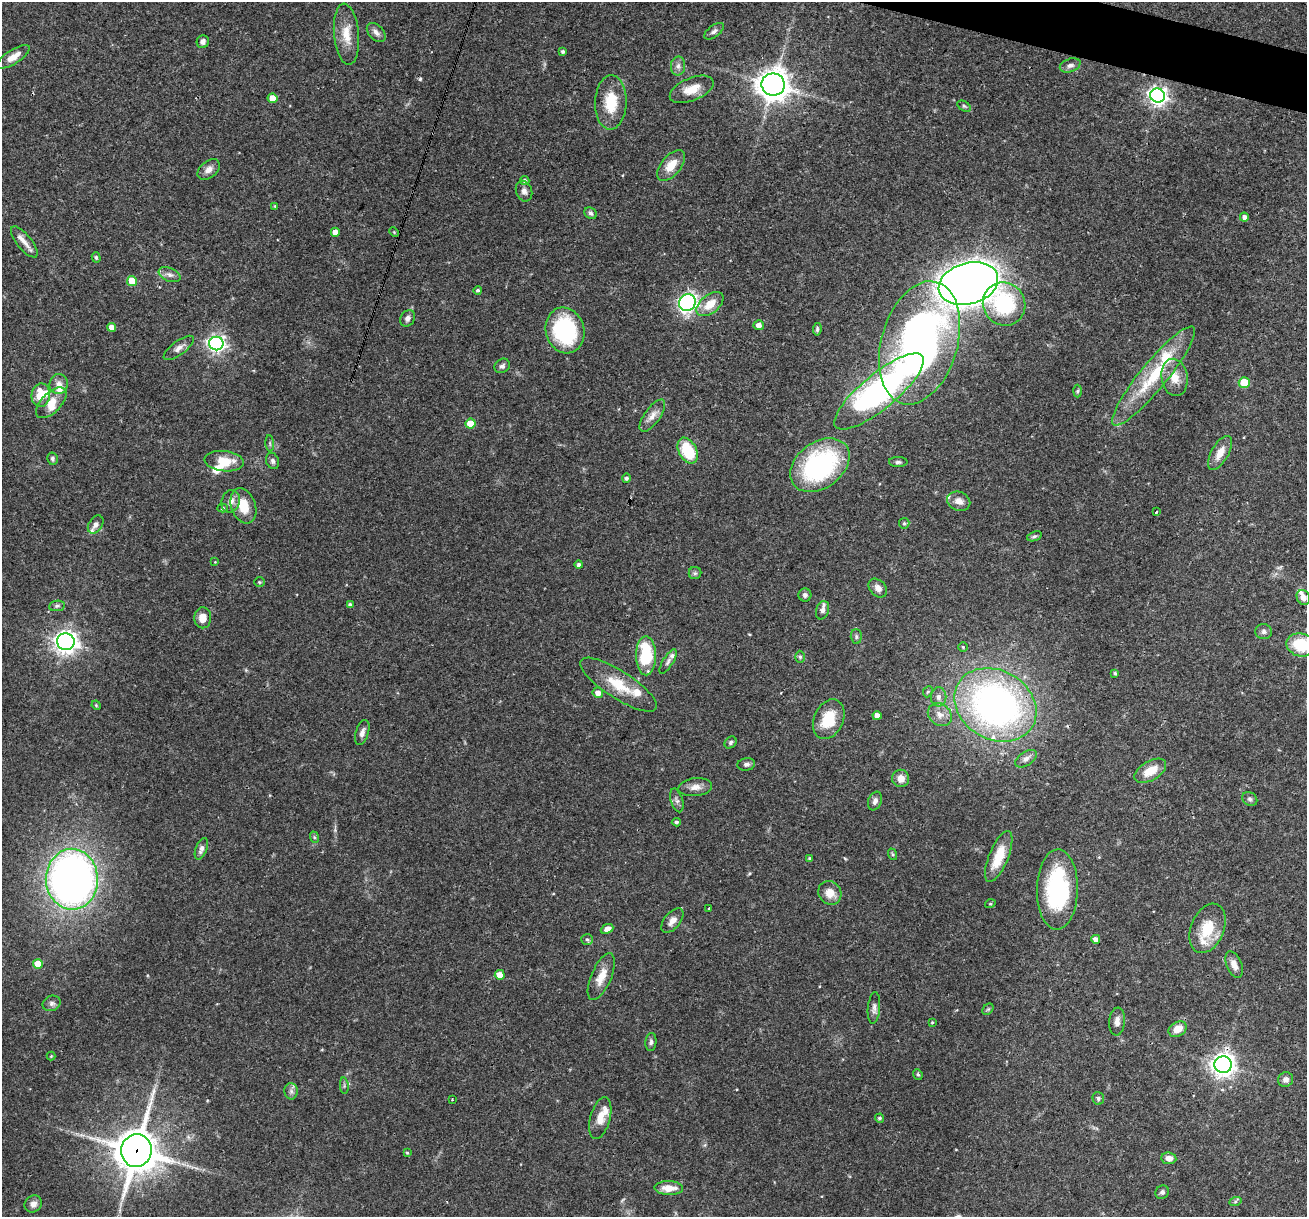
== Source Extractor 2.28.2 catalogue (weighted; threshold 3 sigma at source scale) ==
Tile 10 of 4 x 4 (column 2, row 3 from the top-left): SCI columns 1306-2610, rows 1467-2681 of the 5220 x 5237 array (HDU 1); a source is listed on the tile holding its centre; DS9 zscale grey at full resolution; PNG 1309 x 1219 px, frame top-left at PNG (2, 2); each listed source drawn as its Kron ellipse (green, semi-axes under 4 px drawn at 4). Shown black and unused: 1% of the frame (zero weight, under 3 of 4 exposures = <1% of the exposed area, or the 3 px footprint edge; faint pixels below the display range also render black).
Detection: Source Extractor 2.28.2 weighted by HDU 2 'WHT'; one run over the whole footprint, this tile lists its part. Background 0.0569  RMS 0.0032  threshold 0.0144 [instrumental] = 3 sigma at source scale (4.5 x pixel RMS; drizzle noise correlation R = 1.50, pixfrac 1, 0.05/0.05 arcsec/px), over >= 5 px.
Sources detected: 166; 2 cosmic-ray / hot-pixel residue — neither listed nor drawn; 13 inside a brighter listed object's ellipse — not listed separately; the other 151 listed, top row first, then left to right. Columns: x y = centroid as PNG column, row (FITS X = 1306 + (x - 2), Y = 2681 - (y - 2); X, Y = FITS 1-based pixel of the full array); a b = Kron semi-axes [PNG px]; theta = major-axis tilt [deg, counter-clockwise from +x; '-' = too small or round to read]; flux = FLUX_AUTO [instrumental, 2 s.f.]
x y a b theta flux
714 31 11 5 36 1.1
376 33 11 7 -47 1.5
346 34 30 12 -85 6.2
203 42 6 6 - 1.5
563 51 4 3 - 0.65
13 57 19 7 32 3.3
1070 65 11 6 19 1.2
678 66 9 7 88 1.4
773 85 11 11 - 420
692 89 23 11 23 5.2
1158 96 7 7 - 160
272 98 5 4 - 3.4
611 102 27 15 88 9.5
964 106 7 4 -31 0.58
671 165 18 9 50 4.8
209 169 12 8 40 2.1
525 181 4 4 - 0.8
524 191 11 8 -69 1.4
275 206 4 4 - 0.4
591 213 7 5 -35 0.76
1244 217 4 4 - 1.1
335 232 4 4 - 2.6
394 232 5 4 - 0.37
24 242 19 7 -51 2.7
96 257 5 4 - 0.46
169 275 11 6 -23 1.4
132 281 5 5 - 6.6
968 284 30 20 17 390
478 290 4 4 - 0.6
687 303 9 8 - 84
710 304 15 9 38 5.1
1004 304 22 21 - 26
408 318 9 7 56 1.2
759 325 5 5 - 2
112 327 4 4 - 2.3
817 329 6 4 83 0.61
565 330 23 19 -74 31
216 343 7 7 - 120
919 343 63 38 74 150
179 348 18 7 36 2
502 366 8 7 - 0.99
1153 376 63 13 50 19
1175 377 19 13 -80 4.9
1244 383 5 5 - 8.9
59 384 10 9 - 2
879 391 56 17 39 92
1078 391 6 4 88 0.5
41 395 12 9 82 7.1
51 403 19 10 46 4.4
652 416 19 8 54 2.5
471 423 5 5 - 7.9
270 443 8 3 -85 0.46
688 451 14 9 -63 13
1220 453 19 8 60 3.8
52 459 6 5 - 0.63
224 461 20 10 -6 6.6
273 461 8 6 -67 0.92
898 462 9 5 1 0.77
820 465 33 23 36 47
626 478 4 4 - 0.81
231 501 11 9 71 2.2
959 501 12 9 -23 2.5
243 506 18 12 -70 6.9
223 508 5 4 - 0.58
1156 512 3 2 - 0.56
904 523 5 5 - 0.52
96 525 10 6 56 1.5
1034 536 7 4 18 0.64
215 562 3 3 - 0.22
579 565 4 4 - 0.82
695 573 6 6 - 0.63
259 582 5 4 - 0.4
878 588 10 7 -46 1.9
805 595 6 6 - 0.86
1303 597 8 6 -63 1.9
350 605 4 4 - 0.83
57 606 8 5 9 0.75
823 610 9 6 74 1.4
203 618 10 8 88 2.8
1264 632 8 7 - 1.1
856 637 7 5 -88 0.73
66 642 9 8 - 220
1301 645 14 11 -14 13
963 647 5 4 - 0.42
646 656 19 10 -89 19
800 657 6 5 - 0.54
668 661 14 5 58 1.1
1115 673 4 4 - 0.53
618 685 44 14 -33 10
928 692 6 4 66 0.53
598 693 5 5 - 2
938 697 9 8 - 1.7
96 705 5 3 - 0.3
995 705 43 34 -30 140
940 715 13 10 -40 3
877 716 4 4 - 2.3
829 719 21 14 65 9.7
362 733 13 6 72 1.6
731 742 6 5 - 0.72
1026 759 12 7 34 1.7
746 764 9 6 8 1
1150 771 17 9 30 5.5
901 778 8 8 - 2.8
695 787 17 9 6 2.4
1250 799 8 6 -33 0.91
677 800 12 6 -72 1
875 801 10 6 69 1.3
676 822 5 4 - 0.59
314 837 6 4 -71 0.46
201 849 11 5 68 1.4
892 854 6 4 -71 0.43
999 856 27 9 68 7.4
810 858 3 3 - 0.56
72 879 30 26 -89 210
1057 890 40 20 89 35
830 893 12 11 - 3.9
990 904 5 3 - 0.31
709 908 3 3 - 0.81
672 921 14 8 50 2.1
1208 928 26 16 68 10
607 929 6 5 - 1.6
587 939 6 5 - 0.6
1096 939 4 4 - 1.5
38 964 5 5 - 6.5
1234 965 14 7 -67 2.4
500 975 5 5 - 3.4
601 977 25 10 66 4.6
52 1003 9 7 24 1.1
874 1008 16 6 85 1.4
988 1009 6 5 - 0.51
1117 1021 14 7 85 1.9
932 1022 4 3 - 0.37
1178 1029 10 7 31 3.8
651 1042 9 5 85 0.84
51 1056 4 4 - 0.28
1223 1065 8 8 - 240
918 1074 5 4 - 0.47
1286 1080 8 7 - 1.5
344 1086 8 3 -85 0.5
291 1091 8 6 -89 1.1
1098 1098 6 5 - 0.7
452 1100 2 2 - 0.25
600 1118 21 10 75 4.5
879 1118 4 4 - 0.63
136 1150 16 15 - 950
407 1153 4 3 - 0.4
1169 1158 7 6 - 2.2
669 1188 14 7 -2 4.1
1162 1192 7 6 - 0.82
1235 1202 6 4 20 0.48
33 1204 9 8 - 1.6
Overlapping masked pixels (flux is a lower limit): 2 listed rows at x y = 1223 1065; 136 1150
Isophote crosses this tile's border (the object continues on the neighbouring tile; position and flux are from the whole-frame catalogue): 1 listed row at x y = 1301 645